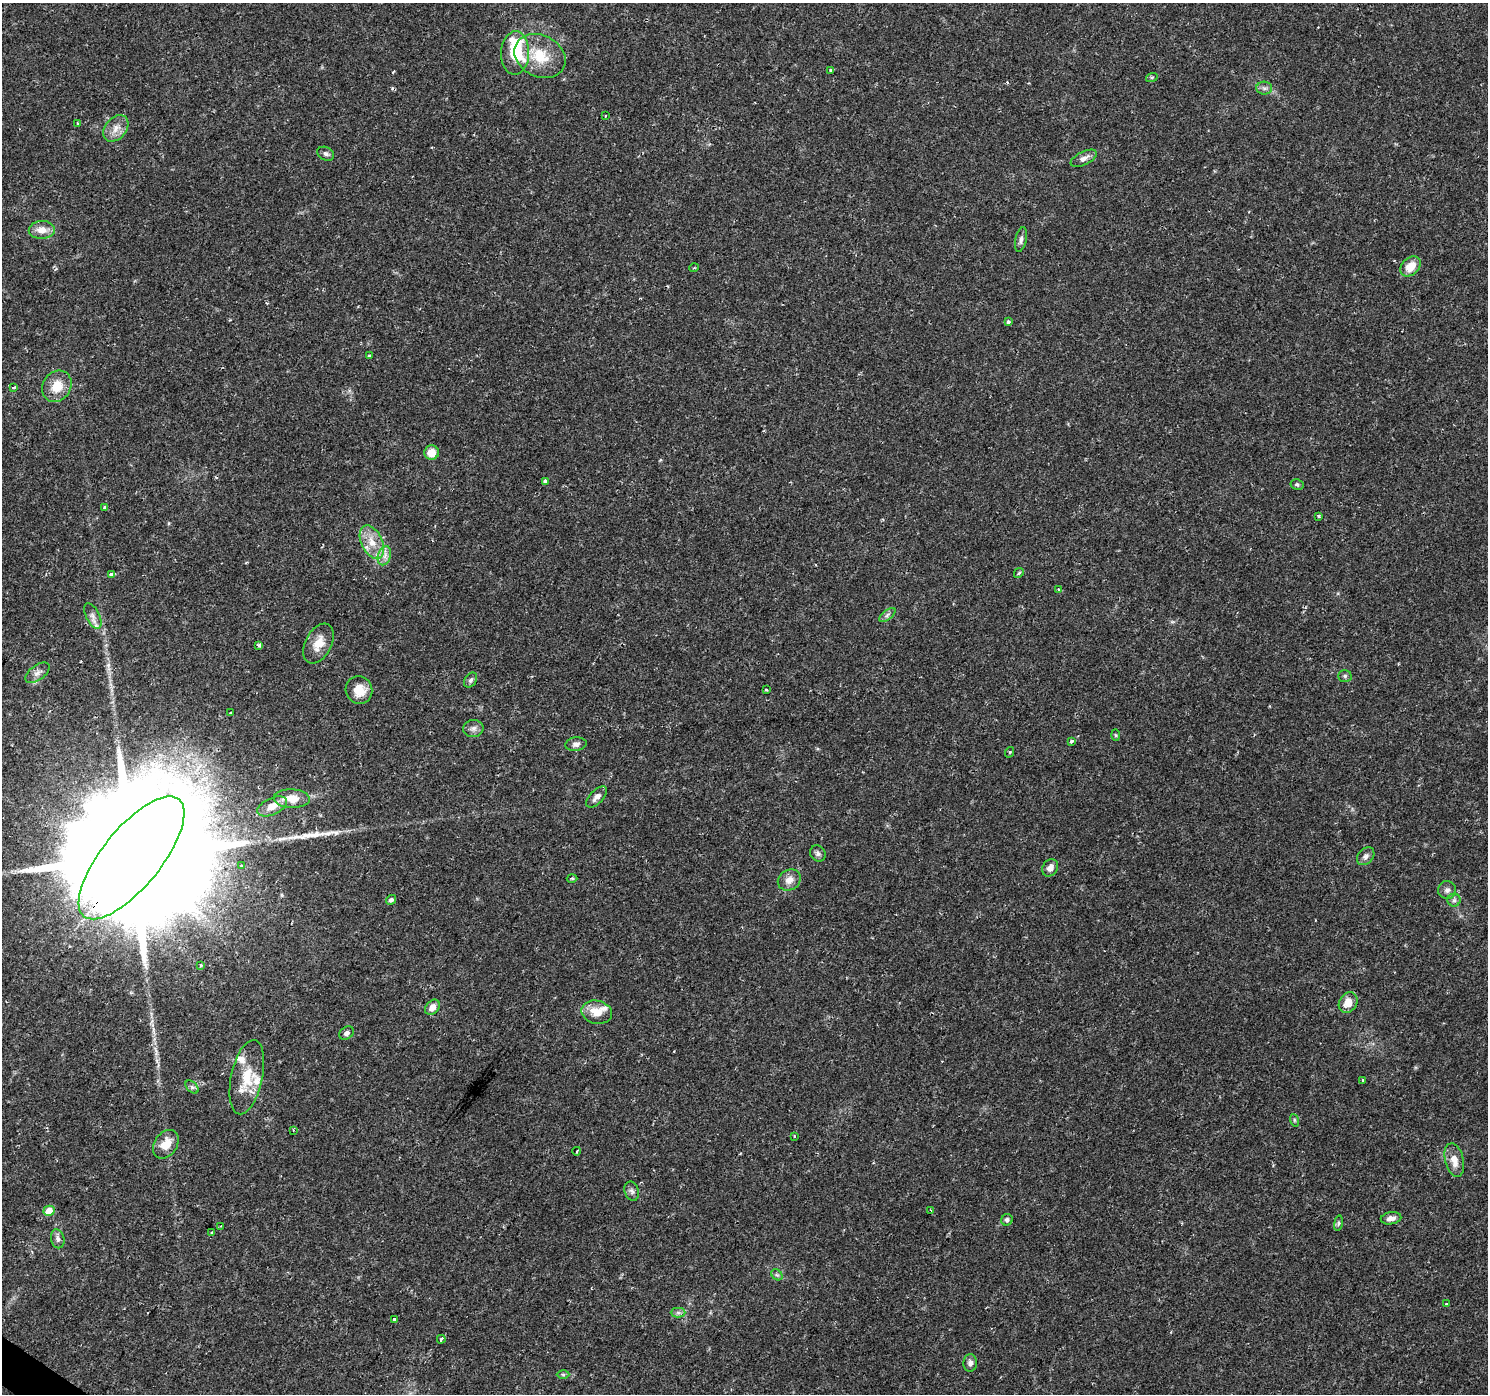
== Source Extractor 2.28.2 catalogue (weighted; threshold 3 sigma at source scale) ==
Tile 7 of 4 x 4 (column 3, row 2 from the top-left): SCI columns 2975-4460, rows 2967-4358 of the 5953 x 5998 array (HDU 1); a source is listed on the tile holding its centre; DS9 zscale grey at full resolution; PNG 1490 x 1396 px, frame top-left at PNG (2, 3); each listed source drawn as its Kron ellipse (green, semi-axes under 4 px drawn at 4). Shown black and unused: <1% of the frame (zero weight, under 2 of 3 exposures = <1% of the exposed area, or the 3 px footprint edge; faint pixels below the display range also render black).
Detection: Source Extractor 2.28.2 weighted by HDU 2 'WHT'; one run over the whole footprint, this tile lists its part. Background 0.0415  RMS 0.0033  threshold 0.015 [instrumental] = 3 sigma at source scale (4.5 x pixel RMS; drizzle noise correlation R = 1.50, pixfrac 1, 0.0396/0.0396 arcsec/px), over >= 5 px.
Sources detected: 97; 5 cosmic-ray / hot-pixel residue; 1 long thin detection or spike segment (spike, bleed or trail) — neither listed nor drawn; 5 inside a brighter listed object's ellipse — not listed separately; the other 86 listed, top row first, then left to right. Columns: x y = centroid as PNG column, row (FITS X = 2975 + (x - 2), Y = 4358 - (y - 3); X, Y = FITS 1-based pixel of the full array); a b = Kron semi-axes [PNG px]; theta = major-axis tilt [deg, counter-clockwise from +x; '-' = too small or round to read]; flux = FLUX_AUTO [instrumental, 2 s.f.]
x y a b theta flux
515 53 22 14 88 17
540 56 27 20 -26 11
831 70 3 3 - 0.96
1152 77 6 4 19 0.42
1264 88 8 6 -1 1
605 116 4 2 - 0.27
78 123 3 2 - 0.34
116 128 15 10 51 3.1
326 154 9 6 -26 1
1084 158 14 6 26 1.9
42 230 13 9 3 3.6
1021 239 12 5 78 1.3
1410 266 12 8 43 5
694 268 5 3 - 0.3
1008 322 4 3 - 0.94
369 356 3 3 - 0.31
57 386 16 14 56 6.5
13 387 3 3 - 0.96
432 453 7 7 - 4.5
545 481 3 3 - 7
1297 484 6 5 - 0.68
104 507 3 3 - 1.7
1319 516 3 3 - 0.67
372 542 18 10 -64 5.5
384 556 10 6 73 2
1019 573 5 4 - 0.42
111 574 4 3 - 1.8
1059 589 4 3 - 0.62
887 615 9 4 37 0.96
93 616 14 6 -64 1.7
318 644 21 13 62 4.8
258 645 3 3 - 1.4
37 673 14 7 36 1.8
1345 676 7 5 1 0.66
471 680 8 6 58 0.91
359 690 14 13 - 5.4
766 690 3 3 - 1.2
231 712 2 2 - 0.38
473 728 10 8 3 1.6
1116 735 6 4 -88 0.4
1071 741 3 3 - 1.1
576 744 10 7 7 1.3
1010 752 5 3 - 0.35
597 797 13 6 46 1.7
292 798 18 9 -3 5.5
272 806 16 8 24 3.4
818 853 8 7 - 1
1366 856 10 7 47 1.4
132 858 75 29 51 28000
241 866 3 3 - 0.7
1050 868 9 7 58 2.2
572 878 5 3 - 0.39
789 880 12 10 30 2.8
1447 890 9 9 - 1.3
391 900 5 4 - 1
1454 900 6 6 - 0.8
201 965 4 3 - 0.32
1348 1002 11 8 57 4.1
432 1007 8 6 45 2.2
597 1012 15 11 -12 5.2
346 1033 8 6 36 0.99
247 1077 38 15 78 11
1362 1080 3 2 - 0.59
192 1087 8 5 -45 0.71
1294 1120 6 4 -71 0.53
293 1130 3 3 - 0.28
794 1136 3 2 - 0.3
166 1144 15 11 55 5
577 1151 4 3 - 0.33
1454 1160 17 9 -76 3.7
632 1191 10 7 -69 1.2
931 1210 3 2 - 0.32
49 1211 5 5 - 5.5
1391 1218 10 6 9 1.9
1007 1220 6 5 - 0.88
1338 1223 8 4 82 0.62
221 1226 3 3 - 0.26
212 1232 3 3 - 0.84
58 1239 9 6 -78 1.2
777 1275 6 5 - 0.66
1446 1304 3 3 - 0.32
678 1313 7 5 0 0.81
394 1319 3 3 - 1.2
441 1339 4 3 - 3.3
970 1363 9 7 86 1.3
563 1374 6 4 -1 0.49
Overlapping masked pixels (flux is a lower limit): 1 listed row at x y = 132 858
Isophote crosses this tile's border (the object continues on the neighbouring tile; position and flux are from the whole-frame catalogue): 1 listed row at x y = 132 858